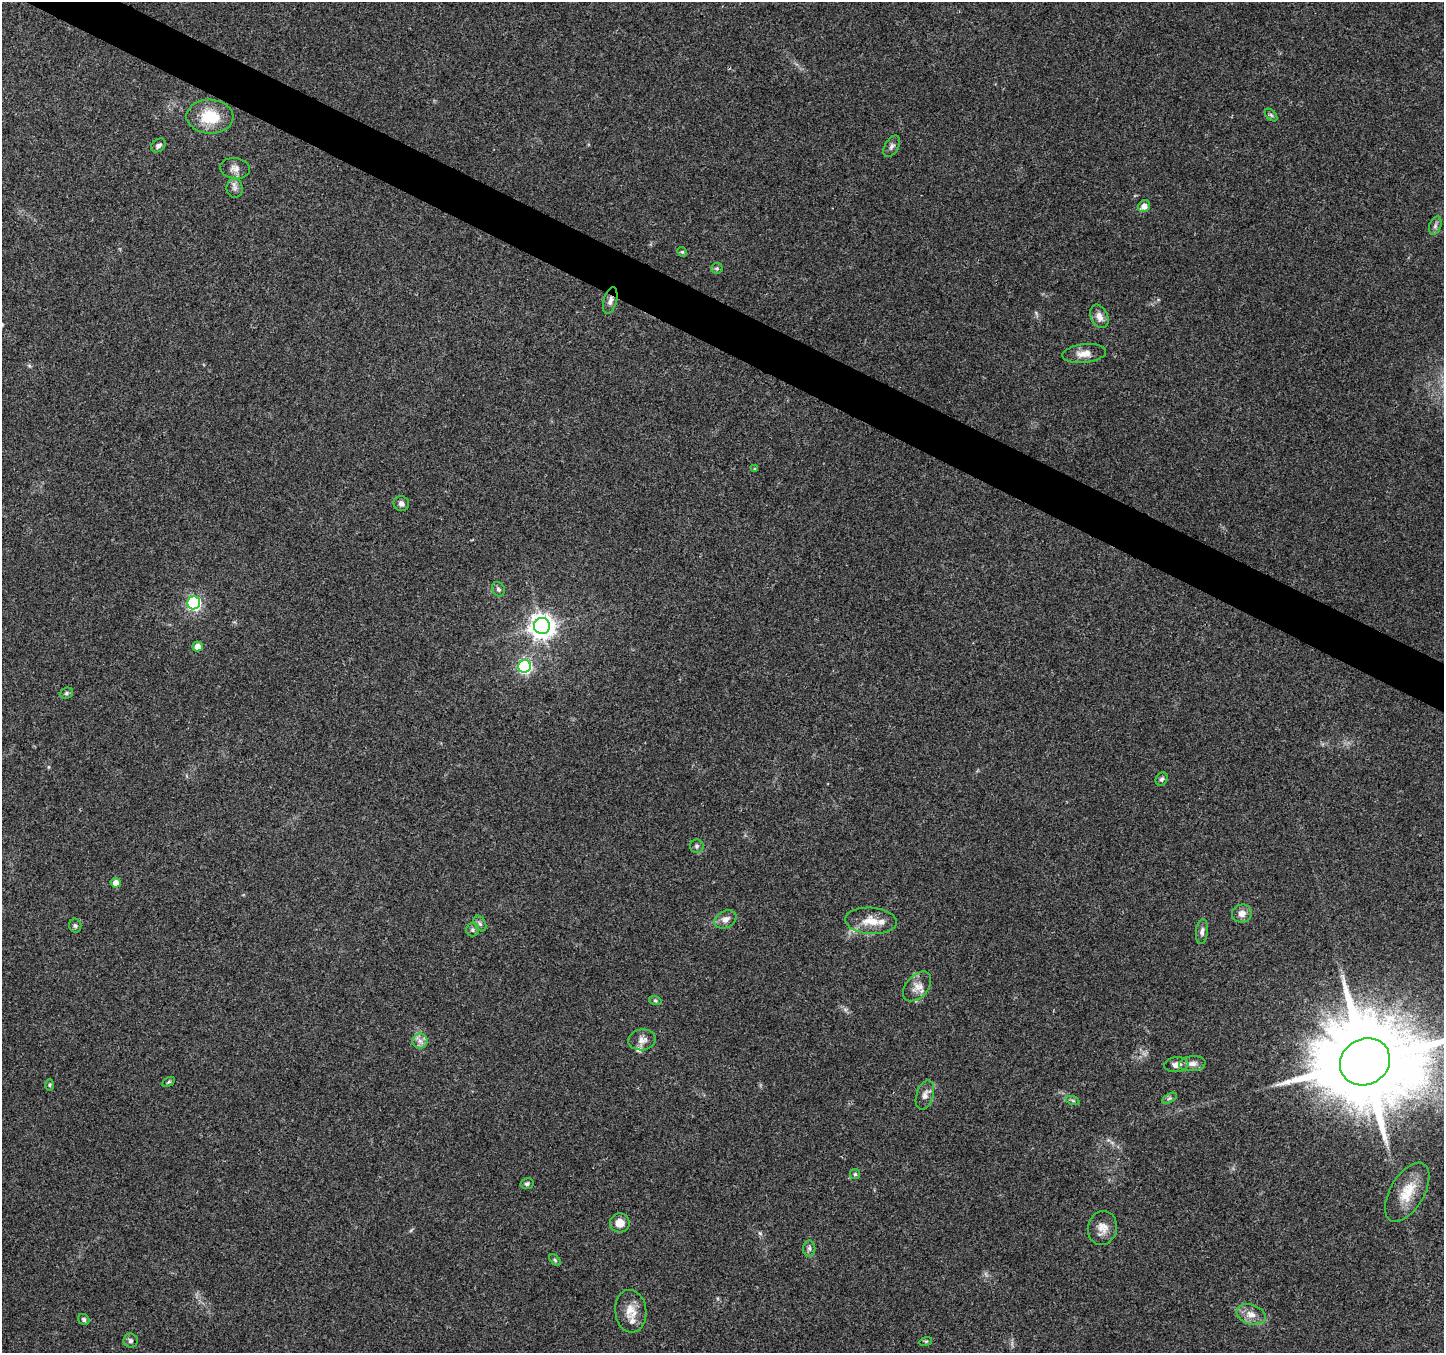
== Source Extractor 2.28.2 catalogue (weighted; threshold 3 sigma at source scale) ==
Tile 11 of 4 x 4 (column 3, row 3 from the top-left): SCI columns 2885-4326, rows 1551-2901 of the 5776 x 5870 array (HDU 1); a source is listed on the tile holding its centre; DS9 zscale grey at full resolution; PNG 1446 x 1355 px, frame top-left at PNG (2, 2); each listed source drawn as its Kron ellipse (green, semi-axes under 4 px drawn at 4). Shown black and unused: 3% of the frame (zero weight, under 3 of 4 exposures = <1% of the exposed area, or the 3 px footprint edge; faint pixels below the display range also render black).
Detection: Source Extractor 2.28.2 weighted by HDU 2 'WHT'; one run over the whole footprint, this tile lists its part. Background 0.0518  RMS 0.0036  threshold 0.0162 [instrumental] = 3 sigma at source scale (4.5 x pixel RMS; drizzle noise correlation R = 1.50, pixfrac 1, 0.0396/0.0396 arcsec/px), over >= 5 px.
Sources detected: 58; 3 inside a brighter listed object's ellipse — not listed separately; the other 55 listed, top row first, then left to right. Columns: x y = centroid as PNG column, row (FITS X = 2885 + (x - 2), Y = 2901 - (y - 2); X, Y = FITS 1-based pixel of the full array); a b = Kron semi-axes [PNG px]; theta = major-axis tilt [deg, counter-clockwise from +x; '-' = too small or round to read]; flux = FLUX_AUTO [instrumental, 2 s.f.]
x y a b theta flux
1271 115 7 4 -45 0.66
210 117 23 17 -3 13
158 145 8 6 40 1.5
892 146 12 6 61 1.3
235 168 15 10 -8 2.5
235 188 9 8 - 1.4
1144 206 6 5 - 2.8
1435 226 9 6 71 1.1
682 252 5 4 - 0.45
717 268 6 5 - 0.63
610 301 14 6 75 1.9
1099 316 12 8 -65 2.7
1084 354 22 9 6 3.8
755 469 3 3 - 0.44
401 504 8 7 - 1.5
498 589 7 6 - 0.88
194 603 6 6 - 66
542 626 8 8 - 340
197 646 5 5 - 2.6
525 666 6 6 - 69
66 693 7 5 22 0.69
1162 779 7 5 59 0.82
697 846 7 6 - 0.85
116 883 5 5 - 2.8
1242 914 10 9 - 2.5
725 919 12 8 27 2.5
871 921 26 13 -4 6.4
480 924 8 5 -62 0.97
75 926 7 6 - 0.83
472 930 6 6 - 0.93
1202 931 13 6 84 1.4
917 986 17 11 49 3.5
655 1000 6 4 -16 0.57
642 1040 14 10 7 2.4
420 1041 7 7 - 1.8
1365 1062 26 23 31 7800
1192 1064 13 7 4 2.3
1176 1065 12 7 6 2.3
168 1082 7 4 27 0.49
49 1085 6 4 90 0.51
925 1095 15 8 73 2.3
1170 1098 8 4 30 0.73
1073 1101 7 4 -20 0.61
855 1174 5 5 - 0.57
527 1184 7 5 10 0.81
1407 1192 33 17 59 9.3
620 1223 10 9 - 3.5
1102 1228 17 14 75 3.8
809 1248 8 6 90 1
555 1260 7 4 -46 0.53
631 1311 21 15 -83 5.5
1251 1314 15 10 -17 3.4
84 1319 6 5 - 0.87
131 1341 7 7 - 1
926 1341 6 4 18 0.44
Overlapping masked pixels (flux is a lower limit): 2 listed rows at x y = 610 301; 1365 1062
Isophote crosses this tile's border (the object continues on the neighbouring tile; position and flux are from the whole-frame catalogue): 1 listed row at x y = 1365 1062